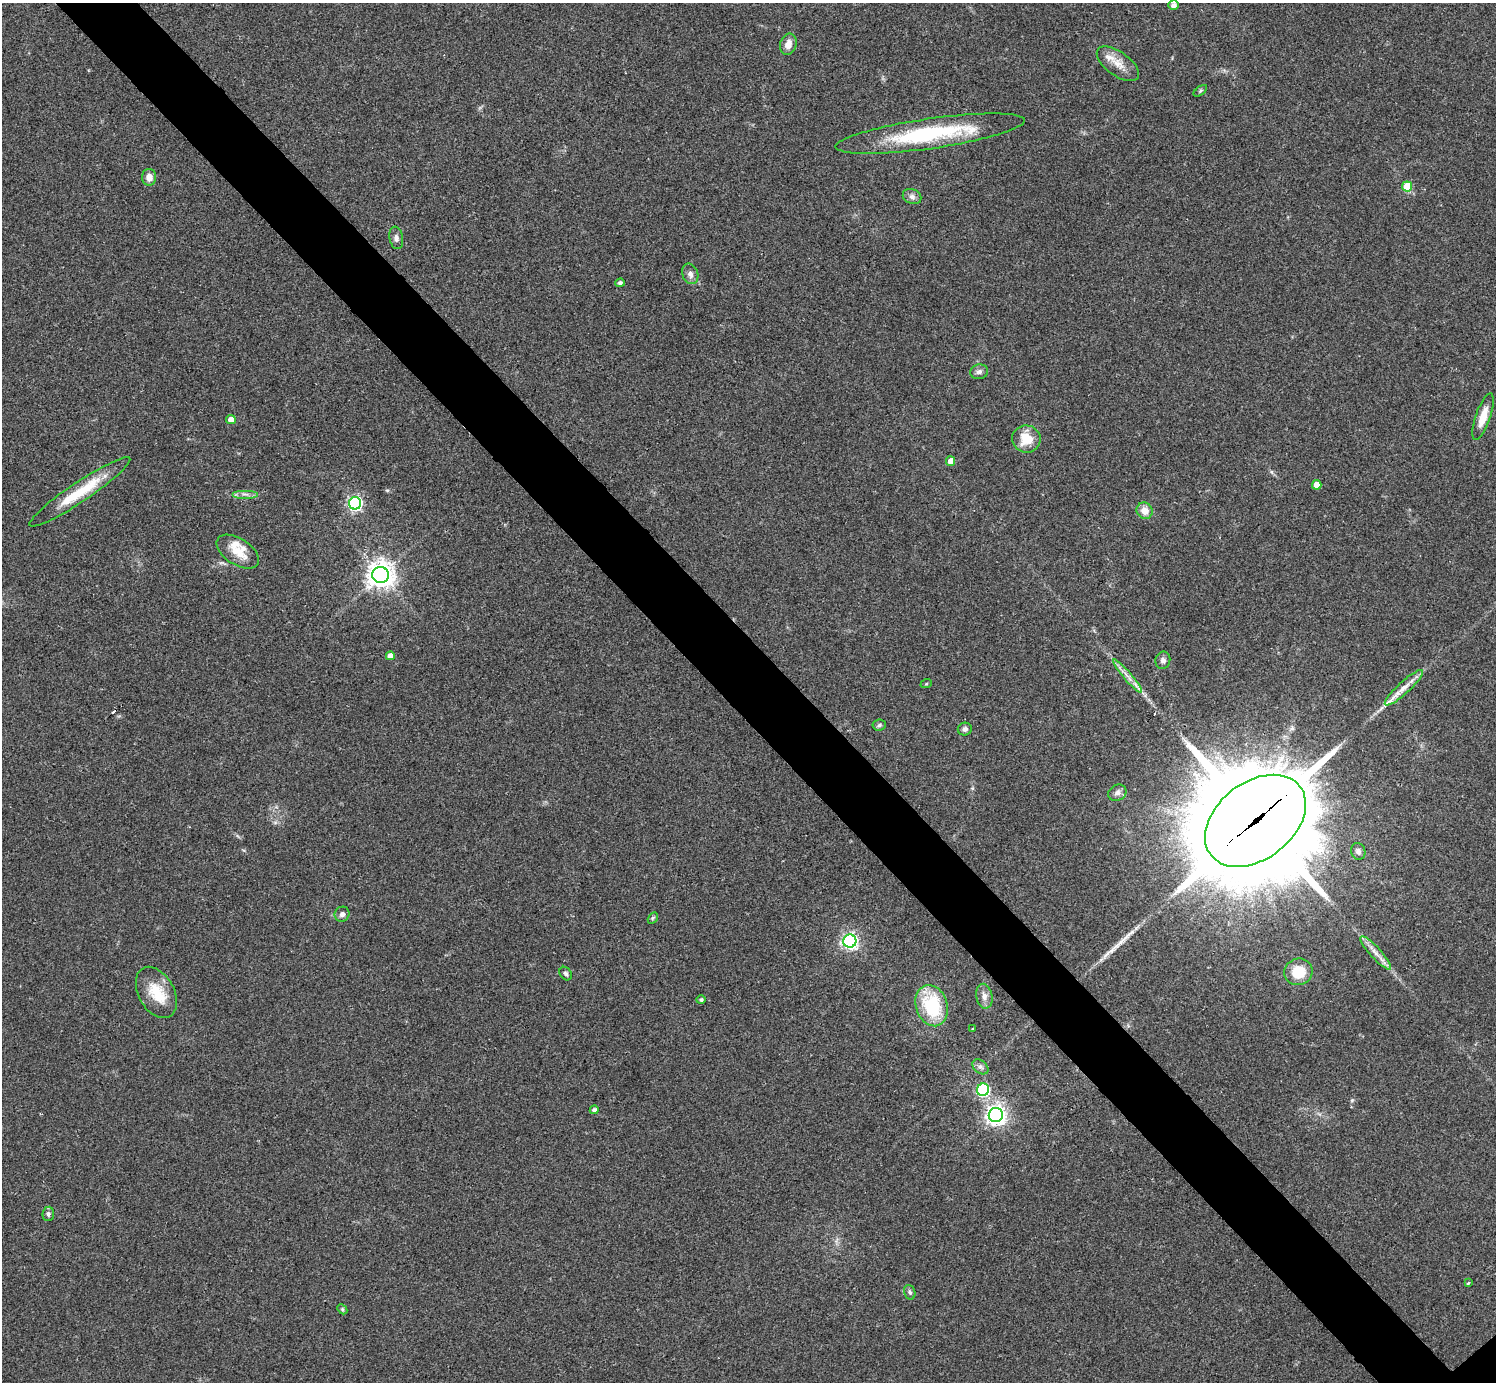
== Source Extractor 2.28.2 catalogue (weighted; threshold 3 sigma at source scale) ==
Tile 11 of 4 x 4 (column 3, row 3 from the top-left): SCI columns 2987-4480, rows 1537-2916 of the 5974 x 5972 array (HDU 1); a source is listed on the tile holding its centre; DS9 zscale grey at full resolution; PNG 1498 x 1384 px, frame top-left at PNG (2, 3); each listed source drawn as its Kron ellipse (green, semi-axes under 4 px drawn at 4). Shown black and unused: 6% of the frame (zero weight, under 2 of 3 exposures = <1% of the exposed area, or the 3 px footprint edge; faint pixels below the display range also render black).
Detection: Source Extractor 2.28.2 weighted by HDU 2 'WHT'; one run over the whole footprint, this tile lists its part. Background 0.0473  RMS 0.0066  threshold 0.0298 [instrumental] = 3 sigma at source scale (4.5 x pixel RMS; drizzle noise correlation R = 1.50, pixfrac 1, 0.05/0.05 arcsec/px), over >= 5 px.
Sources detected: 59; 1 cosmic-ray / hot-pixel residue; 1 long thin detection or spike segment (spike, bleed or trail) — neither listed nor drawn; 5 inside a brighter listed object's ellipse — not listed separately; the other 52 listed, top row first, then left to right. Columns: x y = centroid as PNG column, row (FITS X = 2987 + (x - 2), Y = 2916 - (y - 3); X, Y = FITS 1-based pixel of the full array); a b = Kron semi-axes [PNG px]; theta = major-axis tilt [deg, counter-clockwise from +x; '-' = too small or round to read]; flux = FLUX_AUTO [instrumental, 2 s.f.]
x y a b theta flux
1173 5 5 4 - 2.2
788 44 10 8 72 5.5
1118 64 24 12 -36 9.2
1200 91 8 4 36 0.96
930 134 95 15 8 67
149 177 8 7 - 5.1
1407 186 5 5 - 17
912 196 9 7 -23 2.8
396 238 11 7 -81 2.6
690 274 10 8 -71 3.3
620 283 4 4 - 1.8
979 372 9 7 11 2.5
1483 417 24 7 71 11
231 419 5 4 - 6.9
1026 439 14 13 - 14
951 461 5 4 - 6.3
1317 485 5 4 - 7.1
80 492 60 10 34 25
245 494 13 3 0 2.1
355 503 6 6 - 170
1145 511 8 7 - 6.6
238 552 24 13 -33 12
381 575 8 8 - 790
390 656 4 4 - 5.4
1163 660 9 7 77 2.4
1127 676 21 3 -49 4.6
926 684 6 3 18 0.63
1404 688 25 6 42 7.5
879 725 7 5 6 1.3
965 729 7 6 - 2.2
1117 793 9 7 31 2.9
1255 821 56 38 38 18000
1358 851 8 7 - 2.2
342 914 8 7 - 2.7
653 918 6 4 59 0.95
850 941 6 6 - 200
1376 953 22 5 -48 5.8
1298 972 14 13 - 17
566 974 7 5 -53 1.4
156 992 27 18 -61 19
984 996 12 8 -79 4.2
701 1000 4 4 - 1.5
932 1006 21 15 -71 41
972 1029 2 2 - 0.67
980 1067 9 6 -40 2.1
983 1090 6 6 - 83
594 1110 4 4 - 2
996 1115 7 7 - 400
48 1214 7 5 82 1.6
1468 1283 3 2 - 1.4
910 1292 7 5 -73 1.5
342 1309 6 4 -47 1
Overlapping masked pixels (flux is a lower limit): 1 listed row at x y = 1255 821